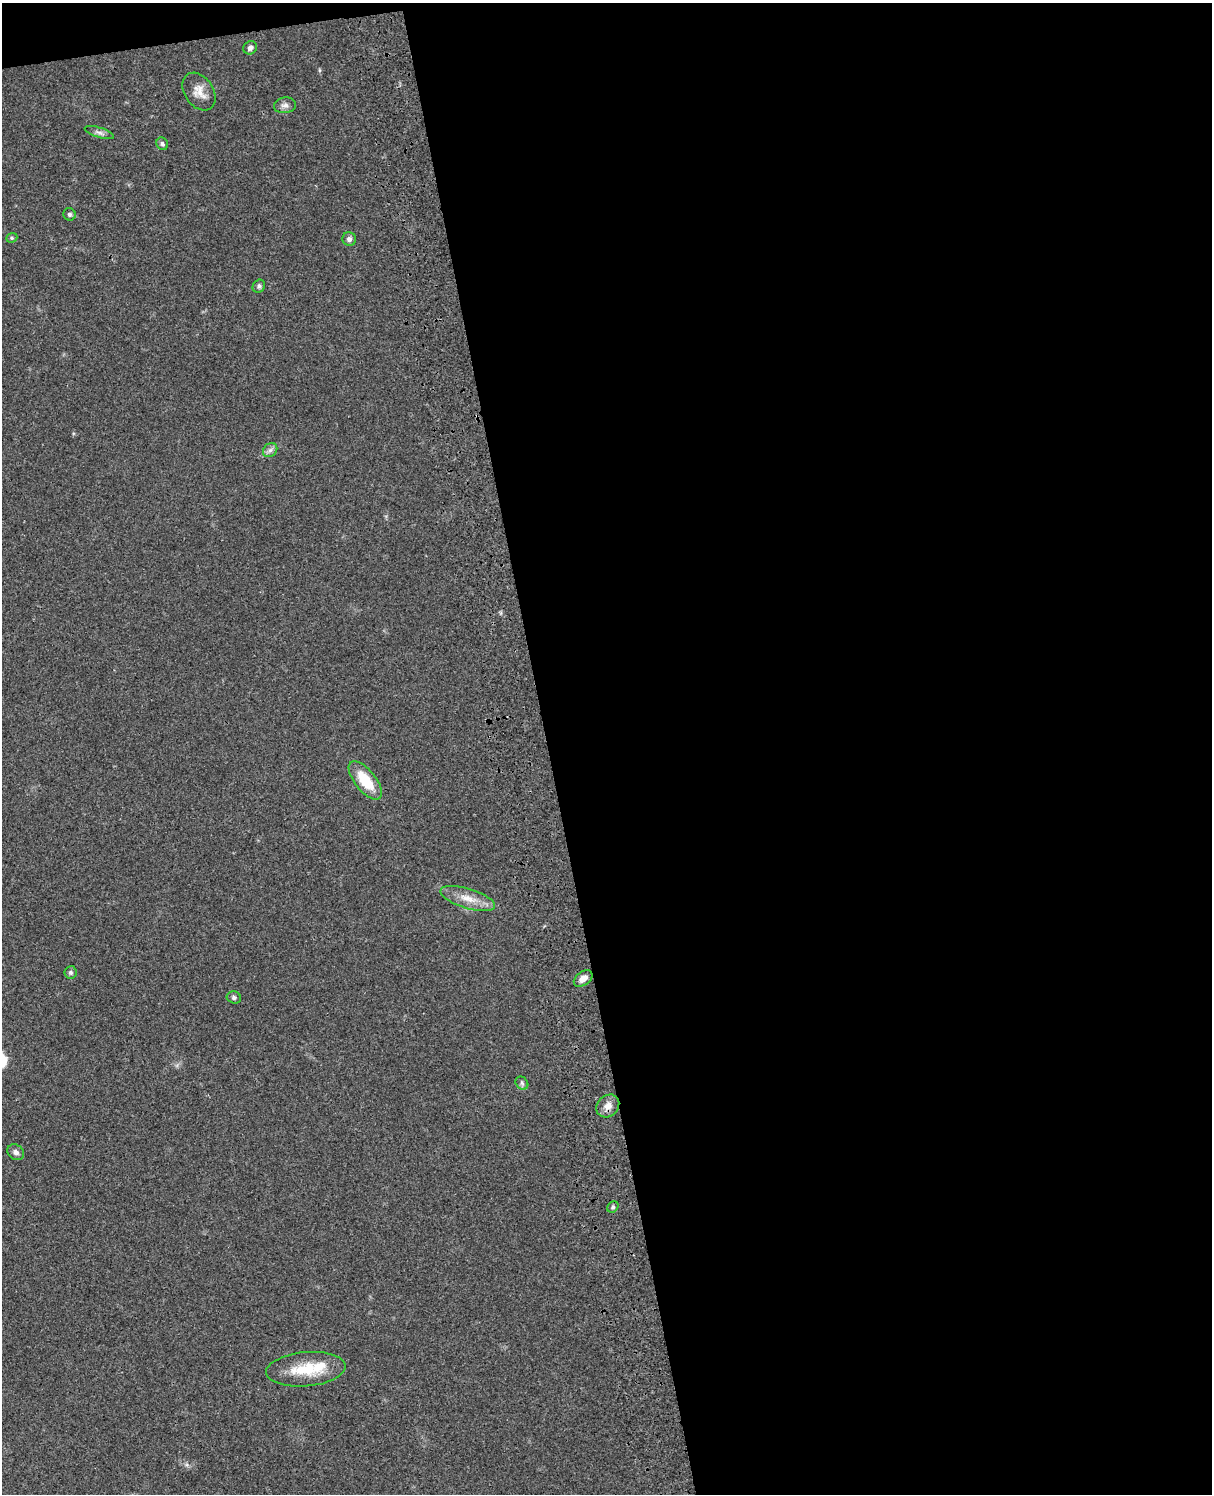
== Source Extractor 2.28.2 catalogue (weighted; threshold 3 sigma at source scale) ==
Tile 4 of 4 x 3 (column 4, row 1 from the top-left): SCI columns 3755-4964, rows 3268-4759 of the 5077 x 4925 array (HDU 1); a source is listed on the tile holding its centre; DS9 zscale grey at full resolution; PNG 1214 x 1496 px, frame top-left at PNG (2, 3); each listed source drawn as its Kron ellipse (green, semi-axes under 4 px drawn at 4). Shown black and unused: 56% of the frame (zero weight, under 3 of 4 exposures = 6% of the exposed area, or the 3 px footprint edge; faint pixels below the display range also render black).
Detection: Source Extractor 2.28.2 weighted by HDU 2 'WHT'; one run over the whole footprint, this tile lists its part. Background 0.0987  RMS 0.0063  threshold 0.0285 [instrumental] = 3 sigma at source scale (4.5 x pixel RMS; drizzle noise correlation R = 1.50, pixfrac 1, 0.05/0.05 arcsec/px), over >= 5 px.
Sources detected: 21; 1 inside a brighter listed object's ellipse — not listed separately; the other 20 listed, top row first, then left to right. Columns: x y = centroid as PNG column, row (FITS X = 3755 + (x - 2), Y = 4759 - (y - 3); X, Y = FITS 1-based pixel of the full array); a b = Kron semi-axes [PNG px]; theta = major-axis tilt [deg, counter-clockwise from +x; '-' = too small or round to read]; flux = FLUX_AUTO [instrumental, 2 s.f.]
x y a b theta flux
250 48 7 6 - 2.7
199 92 20 14 -55 7.6
285 105 11 8 10 2.8
99 133 15 5 -18 2.4
162 144 7 5 -57 1.4
70 214 6 6 - 1.5
12 238 6 4 22 0.98
349 239 7 6 - 2.2
259 286 7 6 - 1.4
270 450 8 6 44 2.1
365 780 23 10 -51 19
468 898 28 10 -17 10
71 972 6 6 - 1.3
583 979 10 6 38 4.3
234 997 7 6 - 1.5
522 1083 7 5 -47 1.4
608 1106 12 10 45 5.2
16 1152 9 7 -39 2.3
613 1207 6 5 - 1.2
306 1369 40 17 5 22